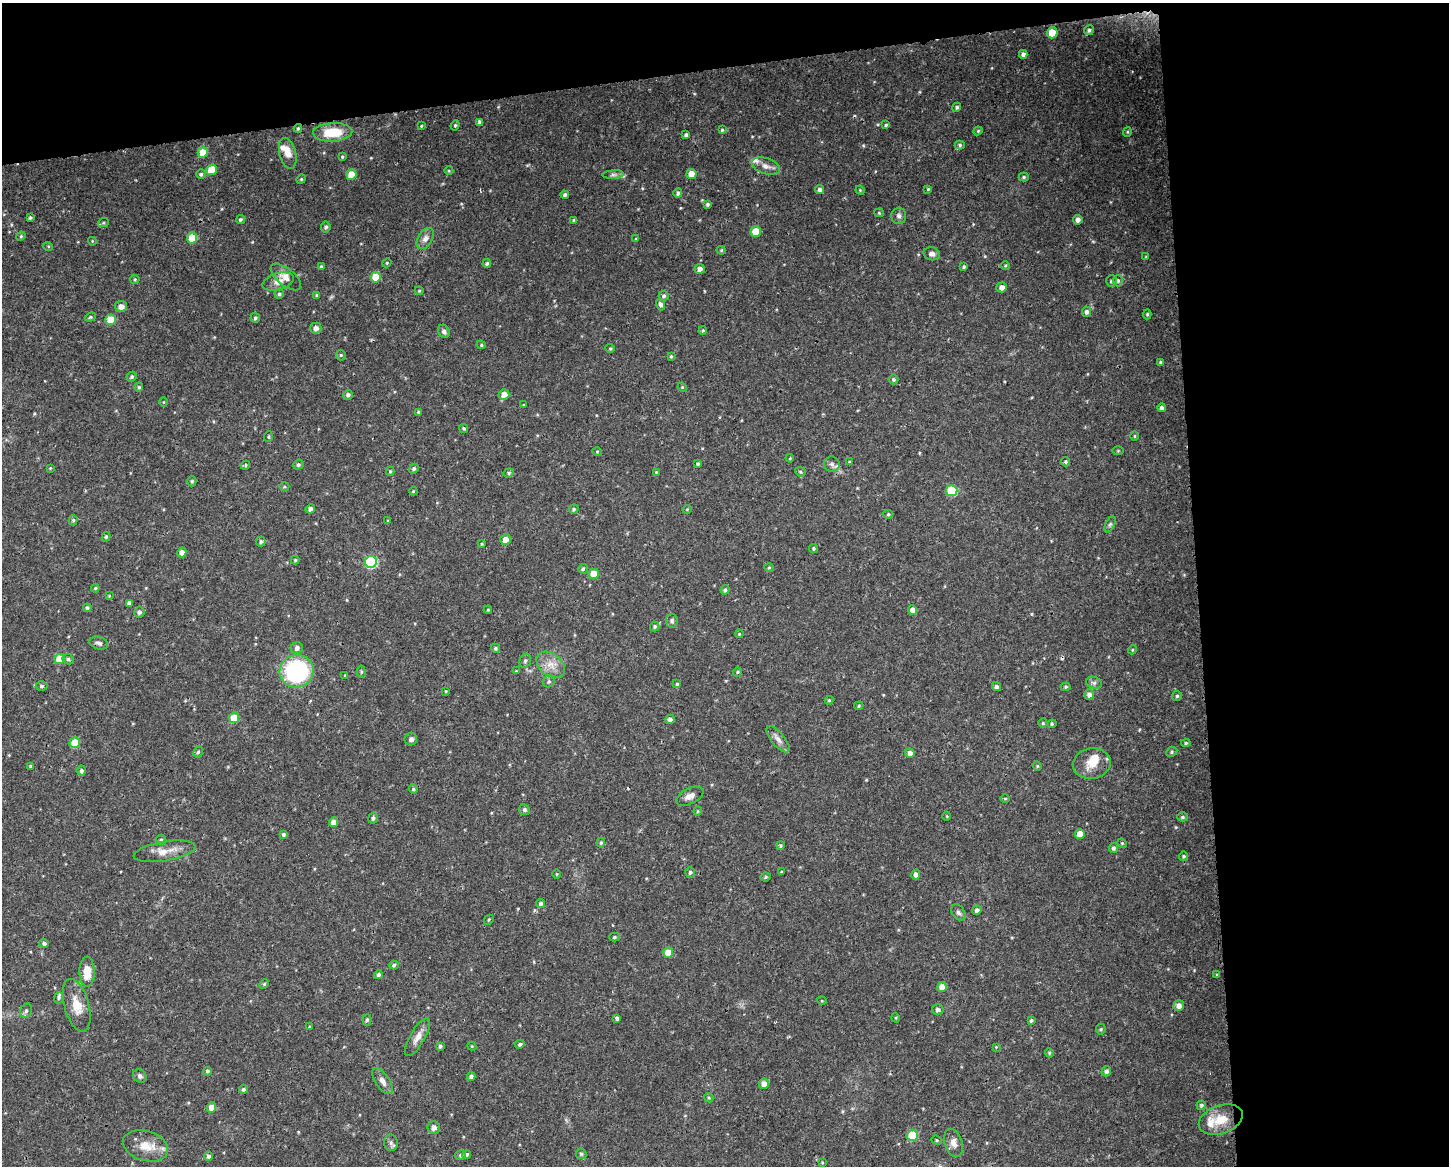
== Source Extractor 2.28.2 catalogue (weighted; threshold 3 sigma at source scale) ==
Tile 3 of 3 x 4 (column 3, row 1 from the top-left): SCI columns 2957-4403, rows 3493-4656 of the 4414 x 4656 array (HDU 1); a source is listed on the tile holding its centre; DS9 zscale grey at full resolution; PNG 1451 x 1168 px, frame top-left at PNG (2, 3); each listed source drawn as its Kron ellipse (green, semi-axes under 4 px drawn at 4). Shown black and unused: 23% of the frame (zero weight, under 3 of 4 exposures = <1% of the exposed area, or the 3 px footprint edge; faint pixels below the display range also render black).
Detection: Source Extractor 2.28.2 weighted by HDU 2 'WHT'; one run over the whole footprint, this tile lists its part. Background 0.0525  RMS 0.0029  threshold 0.0132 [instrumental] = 3 sigma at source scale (4.5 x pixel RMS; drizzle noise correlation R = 1.50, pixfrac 1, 0.0396/0.0396 arcsec/px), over >= 5 px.
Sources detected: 268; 3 cosmic-ray / hot-pixel residue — neither listed nor drawn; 6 inside a brighter listed object's ellipse — not listed separately; the other 259 listed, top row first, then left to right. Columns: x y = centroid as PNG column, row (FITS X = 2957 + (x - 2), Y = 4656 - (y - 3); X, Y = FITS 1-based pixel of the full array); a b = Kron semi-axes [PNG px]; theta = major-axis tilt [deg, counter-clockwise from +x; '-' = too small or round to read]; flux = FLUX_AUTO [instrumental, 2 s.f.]
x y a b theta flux
1089 30 5 5 - 0.69
1052 33 5 5 - 6.4
1023 54 4 4 - 1.1
957 107 5 4 - 0.55
480 122 4 4 - 1.1
455 125 5 4 - 0.4
886 125 4 4 - 0.38
421 126 4 3 - 0.31
298 128 4 3 - 0.41
722 130 4 4 - 0.36
978 131 4 4 - 0.36
333 132 20 9 3 8.5
1127 132 4 4 - 0.35
686 135 4 3 - 0.58
960 145 5 4 - 0.47
203 152 5 5 - 6.8
288 153 16 8 -76 2.8
342 157 3 3 - 0.32
766 166 15 8 -18 2
212 170 5 5 - 9.5
449 171 4 3 - 0.26
201 174 5 5 - 0.55
691 174 5 5 - 3.7
351 175 5 5 - 6
613 175 10 4 4 0.8
1024 177 5 4 - 0.46
301 179 5 4 - 0.35
928 189 4 4 - 0.32
820 190 4 4 - 0.85
860 190 5 4 - 0.31
678 193 5 4 - 0.6
565 195 4 3 - 0.7
708 204 3 3 - 0.5
879 213 4 4 - 0.32
899 216 8 7 - 1
30 218 4 3 - 0.48
240 220 5 4 - 0.53
574 220 4 3 - 0.32
1078 220 4 4 - 1.3
103 223 5 3 - 0.33
326 227 5 5 - 0.59
756 232 5 5 - 6.4
21 236 5 4 - 0.34
192 238 5 5 - 8.4
425 239 12 7 57 1.6
636 239 4 3 - 0.33
92 241 4 3 - 0.26
48 246 5 3 - 0.25
721 250 4 4 - 0.34
932 254 8 6 -15 1.1
1146 257 4 4 - 0.26
387 263 4 4 - 0.34
487 263 4 4 - 0.6
1005 266 5 3 - 0.3
321 267 3 3 - 0.41
964 267 4 3 - 0.45
700 269 5 5 - 1.4
286 277 18 8 -39 2.5
376 277 5 5 - 7.8
135 279 4 4 - 0.36
1111 281 6 5 - 0.61
1118 281 6 4 -90 0.55
278 282 16 8 17 2.3
1002 287 5 5 - 1.7
419 291 4 4 - 0.31
279 294 5 4 - 0.56
317 295 4 3 - 0.6
664 296 5 5 - 0.55
661 304 6 4 -75 0.88
121 306 6 5 - 1.6
1087 312 5 4 - 0.87
1147 314 5 4 - 0.44
90 317 6 4 22 0.41
255 318 4 4 - 0.49
110 320 5 5 - 7.8
316 328 5 5 - 1.4
703 330 4 3 - 0.35
444 331 7 5 -61 0.82
481 345 5 4 - 0.38
610 348 5 4 - 0.37
341 355 5 5 - 0.39
671 356 3 3 - 0.35
1161 362 4 3 - 0.64
131 377 5 4 - 0.49
893 379 5 5 - 0.44
139 387 4 4 - 0.48
682 387 5 4 - 0.28
348 395 5 4 - 0.85
504 395 5 5 - 2.4
163 402 5 3 - 0.24
523 405 4 2 - 0.23
1161 408 4 4 - 0.68
419 412 4 4 - 0.62
464 428 4 4 - 0.45
1135 436 5 3 - 0.3
268 437 5 3 - 0.38
597 451 5 3 - 0.28
1118 451 5 4 - 0.3
790 458 4 3 - 0.24
849 462 4 3 - 0.29
1066 462 4 4 - 0.57
698 464 3 3 - 0.49
832 464 8 7 - 1
245 465 5 4 - 0.44
298 465 5 5 - 0.52
50 468 4 4 - 0.23
414 469 5 4 - 0.62
390 471 4 4 - 0.37
656 472 3 3 - 0.22
800 472 5 4 - 0.47
509 473 5 4 - 0.43
192 481 5 4 - 0.49
284 487 5 3 - 0.32
413 491 4 4 - 0.35
951 491 6 5 - 12
310 509 5 4 - 1.1
574 509 5 4 - 0.48
687 509 5 4 - 0.28
888 514 5 4 - 0.4
73 520 5 4 - 0.5
388 521 4 3 - 0.31
1110 524 8 4 63 0.53
106 537 5 4 - 0.43
505 540 5 5 - 2.3
261 541 5 5 - 0.58
482 544 4 4 - 0.28
814 548 4 4 - 0.45
182 552 5 4 - 1.6
295 560 4 4 - 0.37
371 562 6 6 - 29
769 568 5 3 - 0.3
583 569 5 4 - 0.54
594 574 5 5 - 5.3
95 588 4 3 - 0.31
725 590 5 4 - 0.57
109 596 4 4 - 0.27
129 603 4 4 - 1.3
87 608 4 4 - 0.65
488 610 4 3 - 0.26
912 610 5 4 - 2.3
139 612 5 5 - 0.82
672 621 7 6 - 0.66
655 626 5 5 - 0.45
739 634 4 3 - 0.27
99 643 9 6 -16 0.97
297 648 6 5 - 1.2
495 648 5 4 - 0.42
1132 650 5 3 - 0.28
60 659 5 5 - 7.3
68 659 6 5 - 0.54
525 661 7 5 73 0.65
551 665 16 11 -39 3.5
297 671 17 16 - 36
516 671 3 3 - 0.21
361 672 6 3 -83 0.34
737 672 5 3 - 0.38
345 675 4 3 - 0.24
549 681 6 5 - 0.68
1094 683 8 5 -16 0.76
677 684 4 4 - 0.39
41 686 6 4 1 0.6
996 687 5 4 - 0.72
1066 687 5 4 - 0.41
446 691 3 3 - 0.23
1089 694 5 5 - 1.1
1177 696 5 5 - 0.45
829 700 4 4 - 0.29
859 706 5 4 - 0.35
234 718 5 5 - 7.6
670 719 5 4 - 0.99
1043 723 5 4 - 0.31
1052 724 5 4 - 0.41
411 739 6 6 - 0.96
778 739 16 6 -50 1.7
75 742 5 5 - 7.6
1186 743 4 4 - 0.4
198 752 5 4 - 0.47
1172 752 6 4 24 0.45
910 753 5 4 - 1.4
1092 764 19 15 9 4.6
31 766 4 3 - 0.55
1037 766 5 4 - 0.35
81 771 5 4 - 0.57
413 789 4 4 - 0.41
690 796 15 7 27 1.8
1005 799 4 3 - 0.28
524 810 5 5 - 0.72
698 811 4 4 - 0.31
947 816 4 3 - 0.22
1183 817 5 4 - 0.53
373 818 5 4 - 0.72
333 822 5 4 - 1.9
283 834 4 4 - 0.59
1080 834 5 5 - 3.1
161 840 5 5 - 0.49
601 843 5 4 - 0.41
1122 843 5 4 - 0.36
780 846 4 4 - 0.42
1113 848 5 4 - 0.68
164 851 31 9 10 4.1
1184 856 5 5 - 0.44
690 872 5 4 - 0.65
781 872 3 3 - 0.29
557 874 5 3 - 0.27
916 874 5 4 - 1.1
765 877 5 3 - 0.48
541 903 4 4 - 0.71
977 910 5 4 - 1
958 912 9 6 -56 0.88
489 920 5 3 - 0.31
614 937 5 4 - 0.4
44 943 5 4 - 0.73
668 953 5 5 - 4.9
394 965 5 4 - 0.54
87 972 15 7 -89 5.2
378 975 4 4 - 0.76
1217 975 3 3 - 0.35
264 984 5 4 - 0.35
942 987 5 4 - 2.5
58 998 5 4 - 0.52
822 1001 5 3 - 0.22
77 1005 27 12 -74 5.3
1179 1006 5 5 - 1.8
938 1010 5 5 - 0.91
26 1011 7 5 74 0.7
617 1018 4 3 - 0.73
896 1018 5 3 - 0.29
367 1020 5 4 - 0.52
1031 1021 3 3 - 0.49
309 1027 4 2 - 0.26
1101 1029 5 5 - 0.46
417 1037 21 7 60 2.5
520 1044 5 4 - 0.6
440 1046 4 4 - 0.64
472 1046 4 4 - 0.3
996 1047 4 4 - 0.23
1049 1053 5 4 - 0.36
207 1071 4 4 - 0.49
1106 1071 5 4 - 0.82
140 1076 7 6 - 0.78
471 1076 4 4 - 0.75
382 1081 15 7 -55 1.7
764 1084 5 5 - 1.8
243 1089 4 4 - 0.64
709 1098 5 3 - 0.32
1201 1105 5 4 - 0.56
211 1107 5 4 - 2.9
1221 1120 23 14 19 6
434 1128 6 6 - 1.2
912 1135 5 5 - 12
937 1140 5 4 - 0.38
391 1143 8 7 - 0.86
954 1143 14 9 -72 2.1
145 1146 23 15 -17 5.4
467 1154 4 4 - 0.52
581 1154 5 5 - 0.5
460 1155 6 4 17 0.59
208 1156 4 4 - 0.7
822 1162 4 3 - 0.26
Overlapping masked pixels (flux is a lower limit): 1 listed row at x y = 298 128